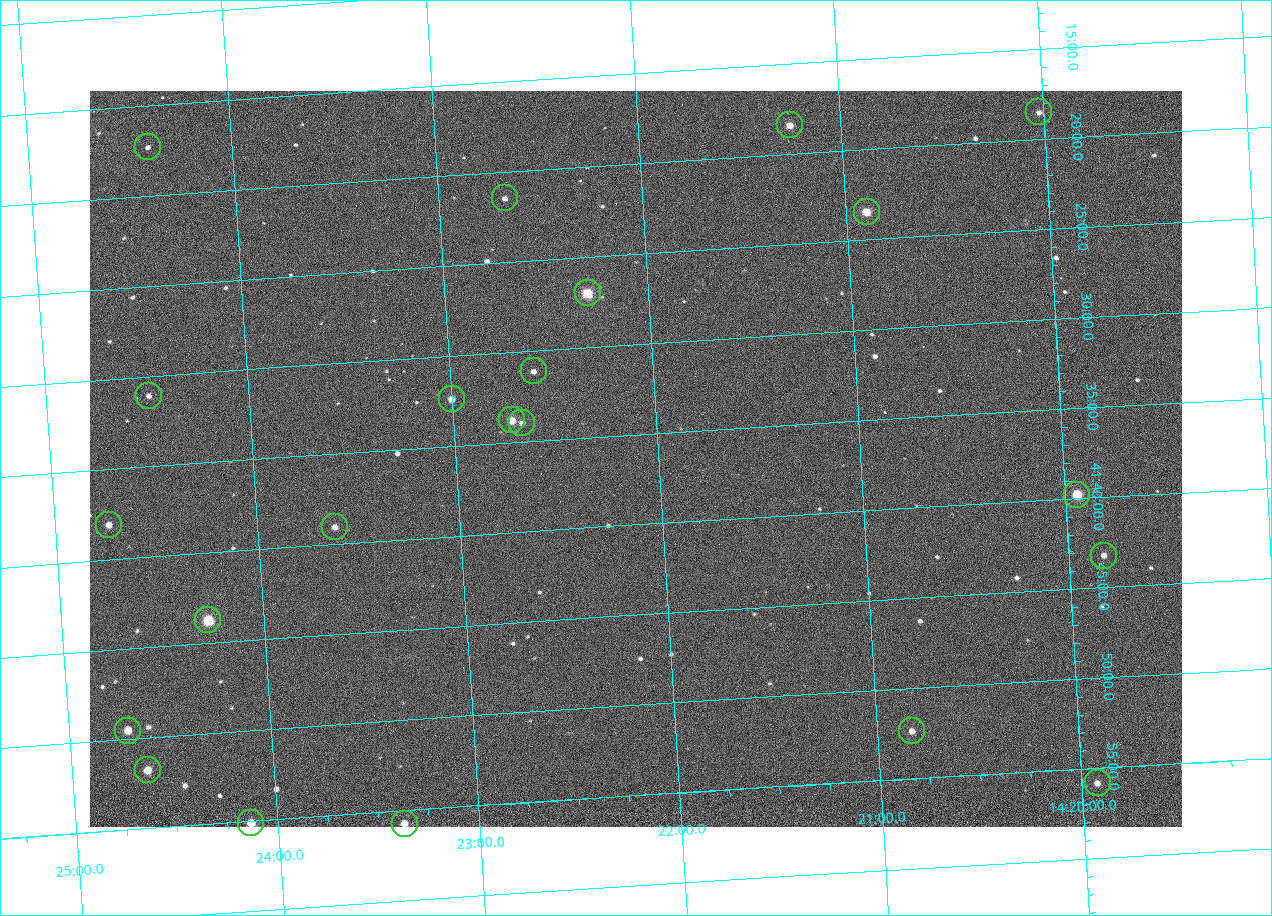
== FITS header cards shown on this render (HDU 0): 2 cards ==
NAXIS1  =                 1092 /fastest changing axis
NAXIS2  =                  736 /next to fastest changing axis

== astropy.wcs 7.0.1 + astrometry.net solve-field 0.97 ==
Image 1092 x 736 px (HDU 0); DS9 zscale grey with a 90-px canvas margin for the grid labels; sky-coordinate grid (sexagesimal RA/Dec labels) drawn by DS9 from the SOLVED WCS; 22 Tycho-2 reference stars matched to detected sources circled (green)
Header WCS: none
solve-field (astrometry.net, Tycho-2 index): SOLVED blind (the file carries no WCS)
Solved WCS: RA---TAN-SIP/DEC--TAN-SIP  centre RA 14:22:07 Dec +41:36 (215.53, +41.61 deg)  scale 3.33 arcsec/px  FOV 60.6' x 40.8'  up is -176 deg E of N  parity flipped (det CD > 0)
(file carries no celestial WCS; the grid is the blind solution)
Tycho-2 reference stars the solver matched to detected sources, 22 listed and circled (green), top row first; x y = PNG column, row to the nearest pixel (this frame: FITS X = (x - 90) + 1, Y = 736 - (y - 91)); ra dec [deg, ICRS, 3 dp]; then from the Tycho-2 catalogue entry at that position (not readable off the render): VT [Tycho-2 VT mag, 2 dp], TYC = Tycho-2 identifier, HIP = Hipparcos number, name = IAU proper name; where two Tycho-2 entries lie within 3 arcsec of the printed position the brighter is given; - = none
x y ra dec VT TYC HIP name
1039 112 215.006 +41.309 11.67 3038-298-1 - -
790 125 215.313 +41.307 10.54 3038-302-1 - -
148 147 216.103 +41.289 12.07 3038-286-1 - -
505 198 215.668 +41.358 11.71 3038-531-1 - -
867 212 215.224 +41.391 9.78 3038-588-1 - -
588 293 215.574 +41.451 8.73 3038-566-1 70240 -
534 371 215.647 +41.519 11.59 3038-488-1 - -
149 396 216.123 +41.518 12.02 3038-258-1 - -
452 399 215.750 +41.540 11.12 3038-479-1 - -
512 420 215.677 +41.563 10.23 3038-459-1 - -
522 423 215.666 +41.567 11.76 3038-461-1 - -
1077 495 214.985 +41.663 9.23 3038-464-1 - -
109 525 216.183 +41.635 11.01 3038-413-1 - -
335 527 215.904 +41.651 11.40 3038-603-1 - -
1104 556 214.956 +41.721 12.00 3038-491-1 - -
208 620 216.068 +41.729 8.81 3038-334-1 70409 -
128 731 216.177 +41.826 10.45 3038-108-1 - -
912 731 215.206 +41.873 11.51 3038-538-1 - -
148 770 216.156 +41.863 10.20 3038-555-1 - -
1098 783 214.980 +41.931 11.35 3038-237-1 - -
251 823 216.033 +41.919 10.06 3038-204-1 - -
405 824 215.843 +41.929 10.70 3038-161-1 - -